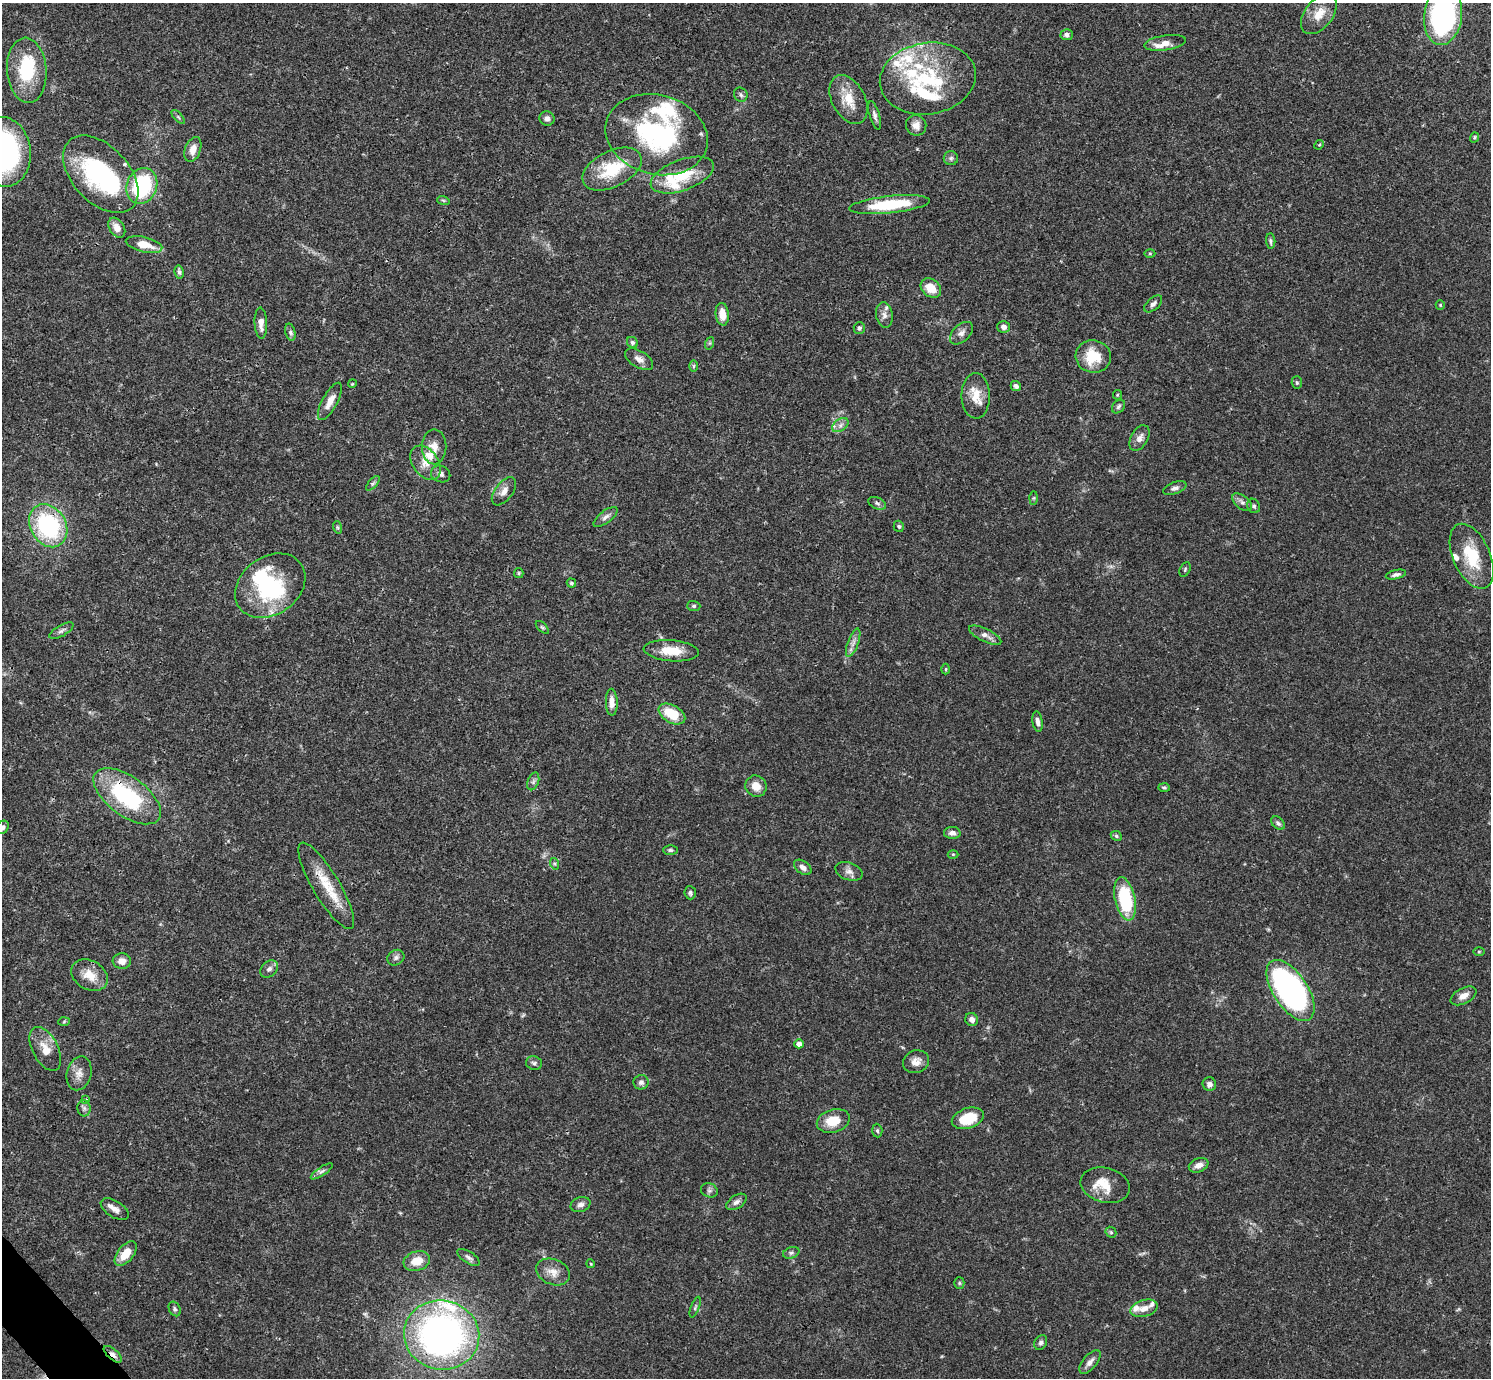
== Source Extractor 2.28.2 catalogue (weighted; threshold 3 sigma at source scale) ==
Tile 7 of 4 x 4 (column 3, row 2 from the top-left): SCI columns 2980-4468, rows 2909-4284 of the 5961 x 5958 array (HDU 1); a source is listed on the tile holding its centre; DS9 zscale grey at full resolution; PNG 1493 x 1380 px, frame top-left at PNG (2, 3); each listed source drawn as its Kron ellipse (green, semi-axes under 4 px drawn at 4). Shown black and unused: <1% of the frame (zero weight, under 3 of 4 exposures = <1% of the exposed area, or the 3 px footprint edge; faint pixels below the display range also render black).
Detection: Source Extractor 2.28.2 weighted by HDU 2 'WHT'; one run over the whole footprint, this tile lists its part. Background 0.0407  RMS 0.0027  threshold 0.0119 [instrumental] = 3 sigma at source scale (4.5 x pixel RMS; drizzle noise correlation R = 1.50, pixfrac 1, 0.05/0.05 arcsec/px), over >= 5 px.
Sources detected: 167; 5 inside a brighter object's white glare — neither listed nor drawn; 20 inside a brighter listed object's ellipse — not listed separately; the other 142 listed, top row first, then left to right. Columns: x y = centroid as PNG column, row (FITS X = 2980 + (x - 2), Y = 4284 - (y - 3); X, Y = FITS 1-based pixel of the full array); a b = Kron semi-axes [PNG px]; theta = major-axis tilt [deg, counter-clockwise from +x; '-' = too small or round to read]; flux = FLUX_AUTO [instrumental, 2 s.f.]
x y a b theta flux
1319 14 23 13 52 4.5
1443 16 29 19 83 54
1067 35 6 5 - 0.79
1165 43 21 7 9 2.5
27 70 33 19 -85 15
928 79 48 35 9 25
741 95 7 6 - 0.7
848 99 26 16 -62 5.8
875 115 14 5 -74 0.99
178 117 8 3 -46 0.42
547 118 7 7 - 1.1
916 125 10 10 - 1.8
657 135 52 39 -15 43
1474 137 5 4 - 0.38
1319 145 5 4 - 0.26
193 149 13 7 70 2.3
3 152 35 27 -82 67
951 158 7 7 - 0.63
612 169 32 18 26 12
101 174 46 28 -47 35
682 175 33 15 20 10
142 186 18 15 68 22
443 200 6 4 -19 0.4
889 205 40 8 6 15
117 228 11 7 -57 2.2
1271 241 7 4 -85 0.54
144 245 18 7 -13 4.3
1150 253 5 3 - 0.3
179 272 6 4 -78 0.63
931 288 11 8 -40 4.2
1153 304 11 6 41 0.97
1440 305 5 4 - 0.28
722 314 11 6 -84 2.9
884 315 13 8 -82 1.4
261 323 15 6 -87 2.1
1004 327 6 6 - 0.94
859 328 6 5 - 0.63
290 332 9 5 -77 0.66
961 333 13 8 44 1.4
632 342 6 5 - 0.52
710 343 6 4 71 0.39
1093 357 17 16 - 8
639 359 16 8 -31 1.7
694 366 6 4 89 0.34
1297 383 6 5 - 0.46
352 384 4 3 - 0.23
1016 386 5 5 - 0.86
1117 395 5 4 - 0.3
976 396 23 14 -89 4.5
330 401 21 7 62 3
1118 407 8 5 46 0.58
840 425 9 6 37 1.1
1139 438 14 8 60 1.6
434 447 17 12 -89 3
426 463 19 13 -54 3.5
441 474 10 8 -24 1
373 483 9 4 48 0.57
1175 488 12 6 19 0.94
504 491 16 8 52 2
1034 498 6 4 89 0.39
1242 502 11 6 -39 1.1
877 503 9 5 -24 0.73
1254 506 7 6 - 0.68
606 517 14 6 37 1.2
48 526 23 17 -59 31
899 526 6 5 - 0.46
337 527 6 4 -71 0.41
1472 556 34 18 -66 11
1185 569 8 5 65 0.43
519 573 5 4 - 0.32
1396 575 10 4 13 0.82
571 583 5 4 - 0.47
270 586 38 29 36 22
694 606 7 5 -1 0.49
542 627 8 4 -44 0.43
61 631 13 5 30 0.83
985 635 18 6 -26 1.6
853 643 15 5 70 1.4
671 651 28 10 -5 5.7
946 669 5 3 - 0.27
612 702 13 6 -89 2.1
672 714 14 8 -30 7.4
1038 721 10 5 -82 1.1
533 781 9 5 70 0.77
756 786 11 10 - 2.9
1164 787 6 4 -1 0.45
127 796 39 19 -36 26
1278 823 8 5 -44 0.68
3 827 7 5 51 0.9
952 833 8 6 -3 1.2
1116 836 6 4 -24 0.43
670 850 7 5 -1 0.56
953 854 5 3 - 0.26
555 864 6 4 -71 0.38
803 867 10 6 -37 1.2
849 871 14 8 -20 1.5
326 886 49 13 -59 8.5
690 893 6 5 - 0.57
1125 899 22 10 -78 17
1479 951 6 4 0 0.28
396 958 9 7 31 0.84
122 961 9 7 -7 2.1
269 969 10 7 41 1.1
89 975 19 14 -30 4.3
1290 990 35 17 -57 90
1463 996 14 7 28 2.1
972 1019 7 6 - 1.3
64 1022 6 4 3 0.32
799 1044 5 4 - 1.5
45 1049 24 12 -63 3.9
916 1062 13 11 22 2.1
534 1063 8 6 -13 0.7
79 1073 17 12 75 2.5
641 1082 7 7 - 0.92
1209 1084 7 6 - 0.98
86 1100 4 4 - 0.73
84 1108 8 6 -88 0.92
968 1118 16 10 18 7.9
833 1121 17 11 16 5.5
877 1131 7 5 -86 0.48
1199 1165 10 7 21 1.5
322 1171 13 4 34 0.79
1105 1185 25 17 -14 5.9
709 1190 8 7 - 0.76
736 1202 11 6 33 1.1
581 1204 10 7 17 1.1
115 1209 15 8 -30 1.8
1111 1232 6 5 - 0.4
126 1253 14 8 51 4.8
791 1253 8 5 18 0.64
468 1257 13 5 -33 0.9
417 1261 13 9 17 4.2
591 1264 4 3 - 0.22
553 1272 17 12 -23 3
959 1283 5 5 - 0.39
695 1307 11 3 70 0.52
1144 1308 14 8 17 2.2
175 1309 8 5 -64 0.59
442 1335 38 34 -11 110
1041 1342 8 6 60 0.76
113 1354 11 5 -42 1.4
1090 1362 14 7 50 1.5
Overlapping masked pixels (flux is a lower limit): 5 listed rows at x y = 48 526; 127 796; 326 886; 442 1335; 113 1354
Isophote crosses this tile's border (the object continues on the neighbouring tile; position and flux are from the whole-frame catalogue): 3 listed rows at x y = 1443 16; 3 152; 3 827